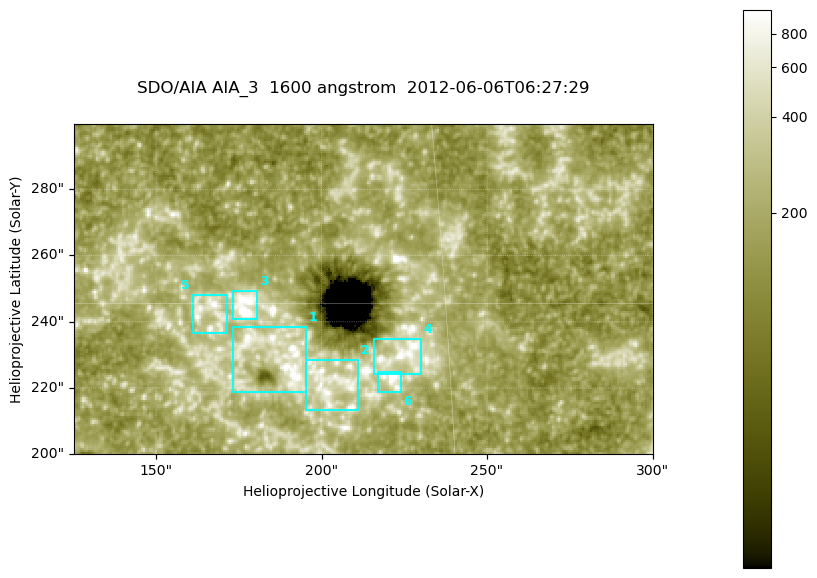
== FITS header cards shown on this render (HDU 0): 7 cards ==
TELESCOP= 'SDO/AIA '
INSTRUME= 'AIA_3   '
WAVELNTH=                 1600
WAVEUNIT= 'angstrom'
DATE-OBS= '2012-06-06T06:27:29.12'
CTYPE1  = 'HPLN-TAN'
CTYPE2  = 'HPLT-TAN'

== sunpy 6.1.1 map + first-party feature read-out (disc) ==
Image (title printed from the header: SDO/AIA AIA_3  1600 angstrom  2012-06-06T06:27:29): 287 x 164 px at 0.609 arcsec/px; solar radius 946 arcsec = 1552 px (partial field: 0.6% of the solar disc is inside the frame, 100% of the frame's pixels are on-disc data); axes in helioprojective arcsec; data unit not stated in the header (colour bar unlabelled)
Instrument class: DISC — disc imager (sunpy class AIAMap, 1600 A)
Bright regions (active regions / flare kernels): reference = the on-disc median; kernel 3 px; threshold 5 sigma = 323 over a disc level ~182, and >= 1.15x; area >= 47 px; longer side >= 3 px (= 1.8 arcsec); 6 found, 6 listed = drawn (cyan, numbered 1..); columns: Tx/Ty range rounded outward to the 2 arcsec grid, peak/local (2 s.f.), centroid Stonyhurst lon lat
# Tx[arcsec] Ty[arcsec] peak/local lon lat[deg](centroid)
1 172..196 218..240 7.1 +12 +14
2 194..212 212..230 4.8 +13 +14
3 172..182 240..250 17 +11 +15
4 216..230 224..236 7 +14 +14
5 160..172 236..248 5.1 +10 +15
6 216..224 218..226 7.6 +14 +14